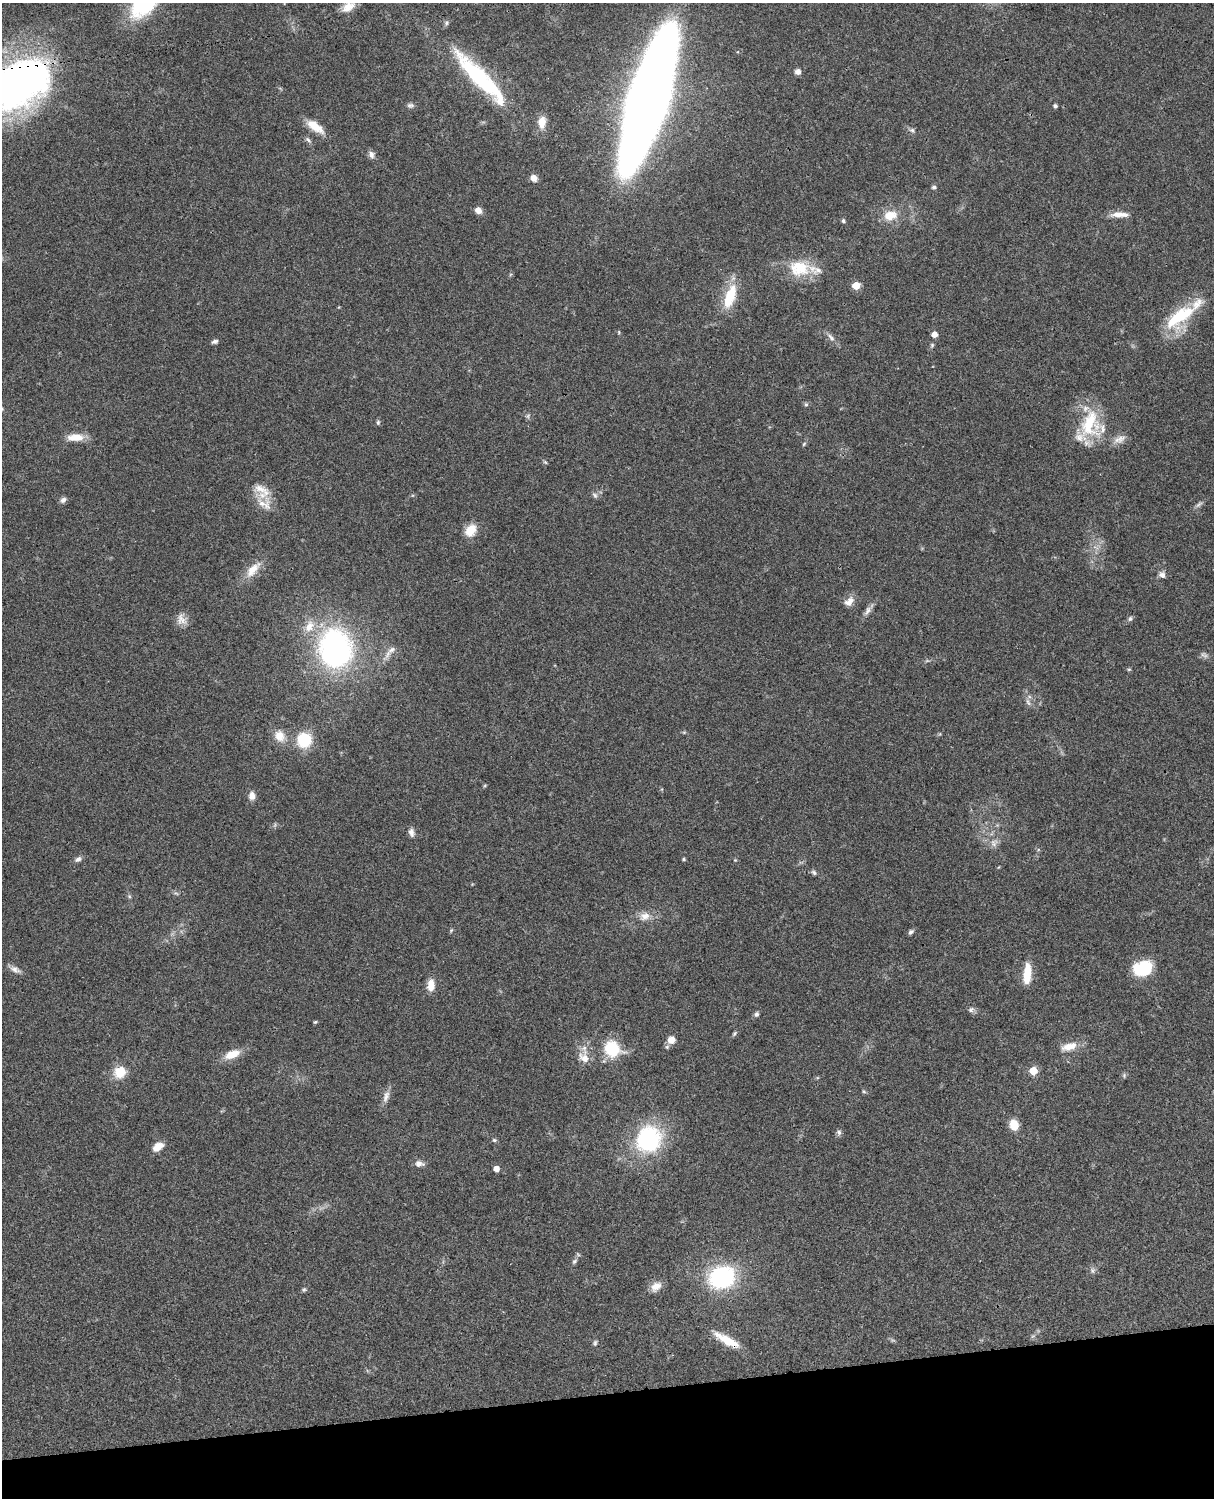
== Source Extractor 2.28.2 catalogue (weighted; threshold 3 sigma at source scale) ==
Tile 10 of 4 x 3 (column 2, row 3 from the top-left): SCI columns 1333-2544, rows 277-1772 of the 5087 x 4926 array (HDU 1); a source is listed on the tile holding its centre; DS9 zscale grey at full resolution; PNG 1216 x 1500 px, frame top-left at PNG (2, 3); no overlay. Shown black and unused: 7% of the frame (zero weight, under 3 of 4 exposures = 6% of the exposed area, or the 3 px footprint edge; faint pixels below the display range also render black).
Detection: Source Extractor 2.28.2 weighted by HDU 2 'WHT'; one run over the whole footprint, this tile lists its part. Background 0.0773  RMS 0.0058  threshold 0.0261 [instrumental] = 3 sigma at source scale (4.5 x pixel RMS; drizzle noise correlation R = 1.50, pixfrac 1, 0.05/0.05 arcsec/px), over >= 5 px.
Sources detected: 112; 4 too faint to see at this stretch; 1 inside a brighter object's white glare — not listed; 7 inside a brighter listed object's ellipse — not listed separately; the other 100 listed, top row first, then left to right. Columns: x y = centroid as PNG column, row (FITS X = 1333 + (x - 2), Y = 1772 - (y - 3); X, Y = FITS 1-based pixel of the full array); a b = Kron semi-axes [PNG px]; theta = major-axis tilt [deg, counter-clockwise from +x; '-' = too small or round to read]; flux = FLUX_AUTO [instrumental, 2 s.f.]
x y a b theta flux
348 7 18 10 34 6.7
446 23 7 6 - 1.3
798 72 7 7 - 2.4
480 78 81 17 -46 68
17 84 61 36 23 350
649 98 94 22 73 1700
410 105 10 7 -2 1.8
1055 106 4 4 - 1.4
542 122 14 9 83 7
315 126 21 9 -35 10
912 130 8 6 -26 1.6
308 140 9 5 -50 1.6
371 154 10 7 -66 2.3
534 178 7 6 - 3.7
934 187 6 4 2 1.1
478 210 8 6 -40 4
1120 214 23 7 0 5.8
890 215 18 13 10 10
843 221 5 4 - 1.1
799 268 30 22 -8 20
856 285 5 5 - 13
730 296 32 13 71 19
339 307 5 3 - 0.42
1175 319 36 19 58 25
934 334 5 5 - 4.7
831 337 15 6 -47 2.8
215 342 8 5 17 1.5
932 345 6 5 - 0.95
806 404 6 5 - 1.1
378 422 7 5 76 1.1
1090 424 38 27 83 30
76 437 21 9 2 8.3
1119 439 18 9 25 4.7
804 444 6 5 - 0.83
545 462 6 4 -44 0.74
262 491 26 16 -39 10
595 495 9 6 -55 1.6
63 500 9 7 37 1.9
1199 504 12 4 40 1.7
470 530 13 10 53 10
253 570 28 11 48 9.3
1162 575 9 7 -47 2.6
851 600 10 8 -32 3.3
868 611 16 7 57 3.1
182 619 16 12 -57 5
1130 619 7 5 73 1.3
309 626 20 12 64 9.4
335 648 30 25 -81 170
391 650 12 8 36 3.6
1202 655 9 6 34 1.7
1129 669 6 4 0 0.67
1028 702 11 5 -71 2.1
279 736 16 13 -61 7.6
304 740 17 16 - 20
485 785 5 4 - 0.61
252 796 10 8 -90 3.7
411 832 11 7 -74 2.6
994 843 12 10 72 3.9
78 859 8 6 27 2.1
684 859 5 4 - 0.73
735 860 5 4 - 0.56
814 872 8 5 -49 1.3
176 893 7 4 -19 0.94
129 896 6 4 -47 0.85
645 916 16 12 18 6
451 930 7 4 46 0.71
911 932 7 5 46 1.4
1143 968 20 15 16 26
15 969 16 8 -26 3.3
1027 974 22 8 85 14
431 985 12 7 85 7.8
971 1010 8 7 - 1.8
756 1014 6 5 - 1.5
315 1022 4 4 - 0.76
734 1033 7 5 51 1
671 1040 8 8 - 5.1
667 1047 6 5 - 1.1
1069 1047 22 10 16 7.9
612 1049 17 14 -34 27
232 1054 22 10 21 8.5
584 1058 16 13 -58 7.1
1033 1071 5 5 - 19
120 1072 15 14 - 11
1124 1075 7 5 90 1.1
864 1091 6 4 -30 0.8
386 1096 18 8 73 3.9
1014 1125 9 7 -69 12
839 1132 8 6 -85 1.5
648 1139 29 26 60 62
494 1140 6 5 - 0.99
158 1147 13 8 35 5.7
419 1164 12 8 -4 3.1
496 1169 5 4 - 4.7
574 1261 9 5 45 1.5
1092 1270 8 7 - 1.7
721 1277 26 21 22 63
656 1286 15 10 35 5.5
304 1290 6 5 - 0.92
727 1340 32 8 -29 12
595 1343 8 5 80 1.1
Overlapping masked pixels (flux is a lower limit): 3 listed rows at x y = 17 84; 649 98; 727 1340
Isophote crosses this tile's border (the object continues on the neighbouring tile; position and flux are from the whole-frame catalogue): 2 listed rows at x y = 348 7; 17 84